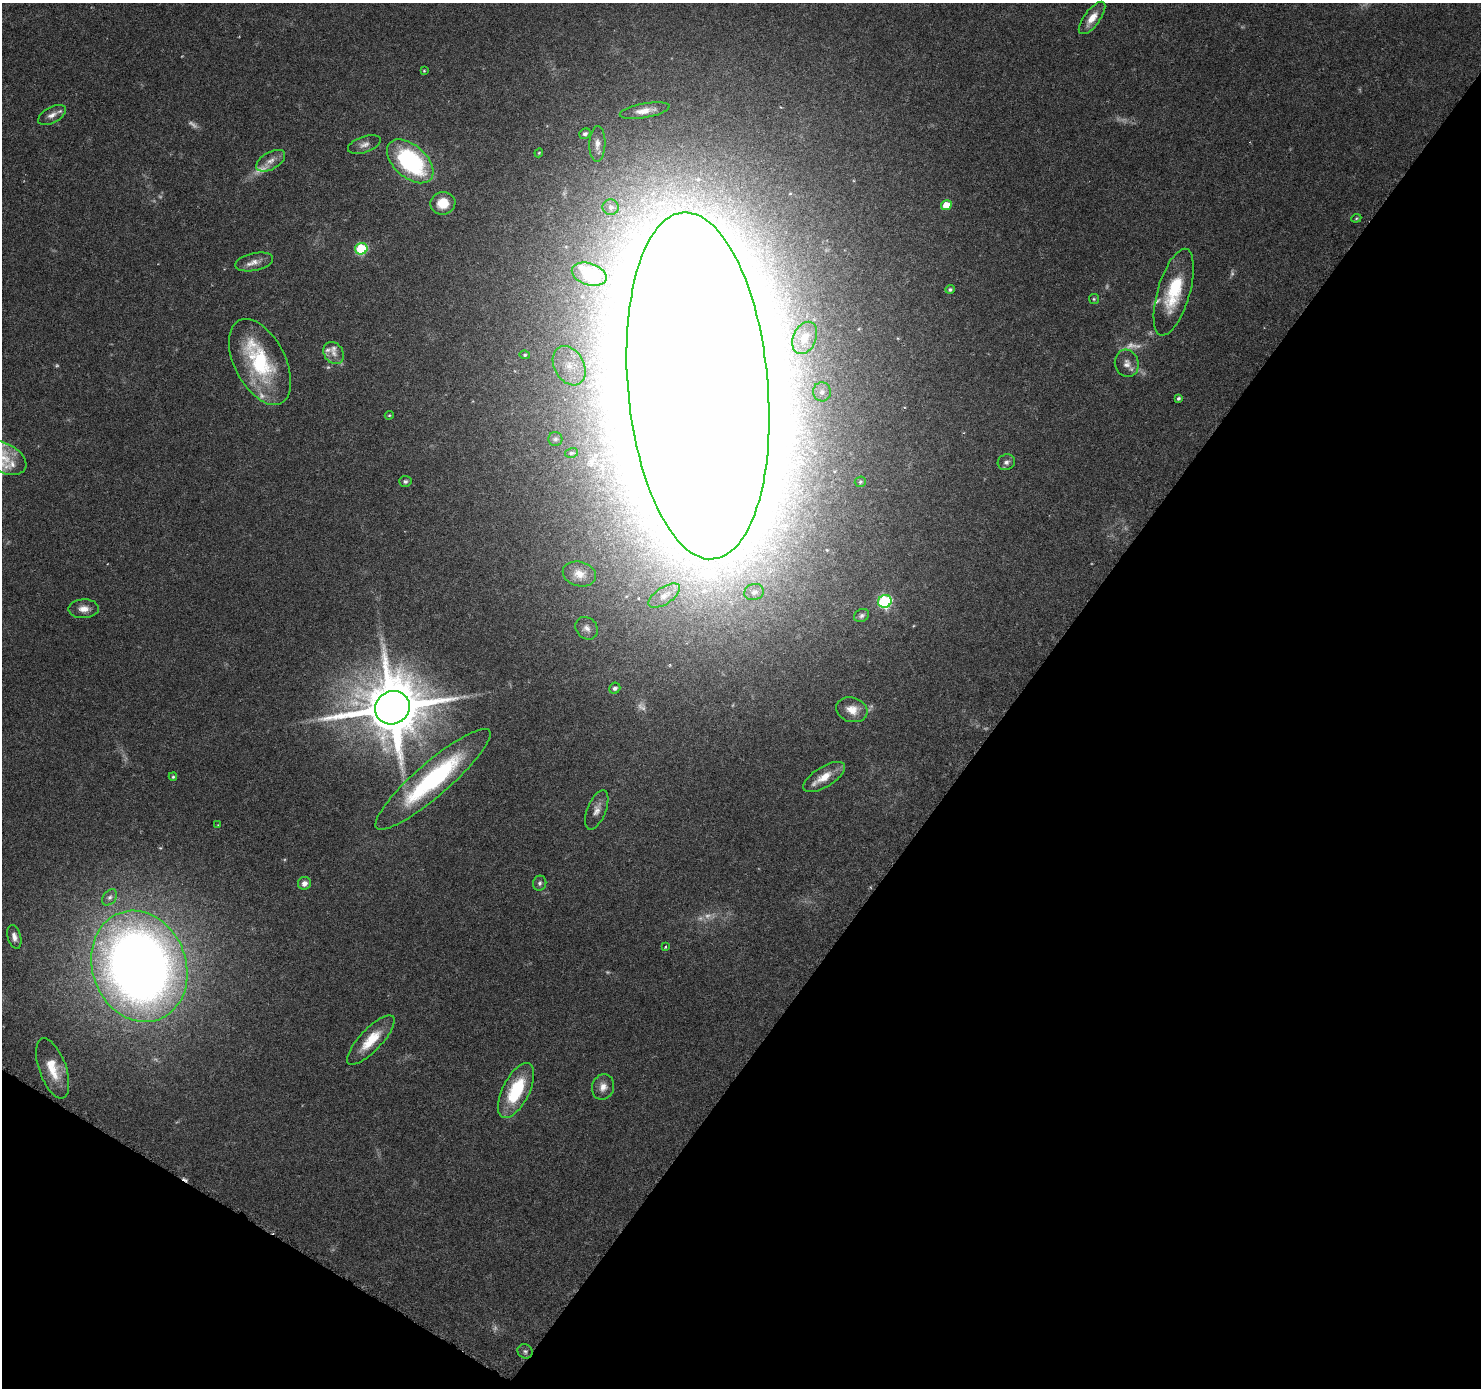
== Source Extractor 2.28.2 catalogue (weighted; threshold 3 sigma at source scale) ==
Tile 15 of 4 x 4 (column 3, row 4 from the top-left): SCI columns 2974-4452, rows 257-1642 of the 5937 x 5994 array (HDU 1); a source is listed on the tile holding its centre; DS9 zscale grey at full resolution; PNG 1483 x 1390 px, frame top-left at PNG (2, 3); each listed source drawn as its Kron ellipse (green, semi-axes under 4 px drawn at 4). Shown black and unused: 35% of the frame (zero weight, under 3 of 6 exposures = <1% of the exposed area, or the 3 px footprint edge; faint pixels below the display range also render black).
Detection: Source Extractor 2.28.2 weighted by HDU 2 'WHT'; one run over the whole footprint, this tile lists its part. Background 0.0521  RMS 0.0026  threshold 0.0105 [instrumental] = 3 sigma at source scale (4.09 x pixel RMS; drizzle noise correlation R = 1.36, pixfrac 0.8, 0.0396/0.0396 arcsec/px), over >= 5 px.
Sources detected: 82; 11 too faint to see at this stretch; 2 inside a brighter object's white glare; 1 cosmic-ray / hot-pixel residue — neither listed nor drawn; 6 inside a brighter listed object's ellipse — not listed separately; the other 62 listed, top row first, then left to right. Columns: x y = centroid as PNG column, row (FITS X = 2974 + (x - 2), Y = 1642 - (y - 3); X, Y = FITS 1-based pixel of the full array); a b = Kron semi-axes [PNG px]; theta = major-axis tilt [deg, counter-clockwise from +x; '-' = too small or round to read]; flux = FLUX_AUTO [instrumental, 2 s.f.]
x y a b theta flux
1092 18 19 8 53 3.3
424 71 3 3 - 0.21
645 111 25 7 10 2.6
52 115 15 8 28 1.7
585 134 6 5 - 0.78
364 144 17 8 19 1.5
597 144 18 8 88 2
539 153 4 3 - 0.26
271 161 16 8 30 1.9
410 161 27 16 -41 36
443 203 12 11 - 4.7
946 205 5 5 - 4.8
611 207 8 7 - 1.1
1356 218 5 4 - 0.28
361 249 6 5 - 22
254 262 19 8 12 2.2
589 274 18 11 -18 8.3
950 289 4 4 - 0.45
1174 292 45 16 73 13
1094 299 5 5 - 0.32
805 338 17 11 65 2.6
334 353 12 9 -56 1.8
525 355 5 4 - 0.36
260 362 46 25 -63 22
1127 363 14 12 -74 1.9
569 366 21 15 -61 5.9
698 386 174 70 -85 6000
822 392 9 9 - 1.9
1178 398 4 3 - 0.46
389 415 4 3 - 0.26
555 439 7 7 - 0.75
571 453 6 5 - 0.41
4 458 24 14 -26 5.7
1006 462 9 7 24 0.95
405 481 6 5 - 0.54
860 482 5 5 - 0.37
579 574 17 12 -15 3
754 592 10 8 16 1.4
664 596 18 8 33 2.4
885 601 7 6 - 34
84 609 15 9 1 2.1
862 616 8 6 30 0.72
587 628 12 10 -46 1.5
615 688 6 5 - 0.72
392 708 18 16 34 2200
852 710 16 12 -17 3.2
173 777 4 3 - 0.34
824 777 24 10 32 4.1
433 779 74 17 41 36
597 810 21 9 68 2
218 825 4 4 - 0.18
304 883 6 6 - 1.4
540 883 7 6 - 0.71
110 897 9 6 50 0.8
14 937 12 6 -75 1.4
665 947 3 2 - 0.3
139 966 57 47 -70 290
371 1040 32 11 46 6.2
53 1068 31 13 -70 6.5
603 1087 13 11 72 2
516 1090 30 13 63 14
525 1351 8 7 - 0.72
Overlapping masked pixels (flux is a lower limit): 1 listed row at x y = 698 386
Isophote crosses this tile's border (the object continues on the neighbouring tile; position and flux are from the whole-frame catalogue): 2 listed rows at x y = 698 386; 4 458